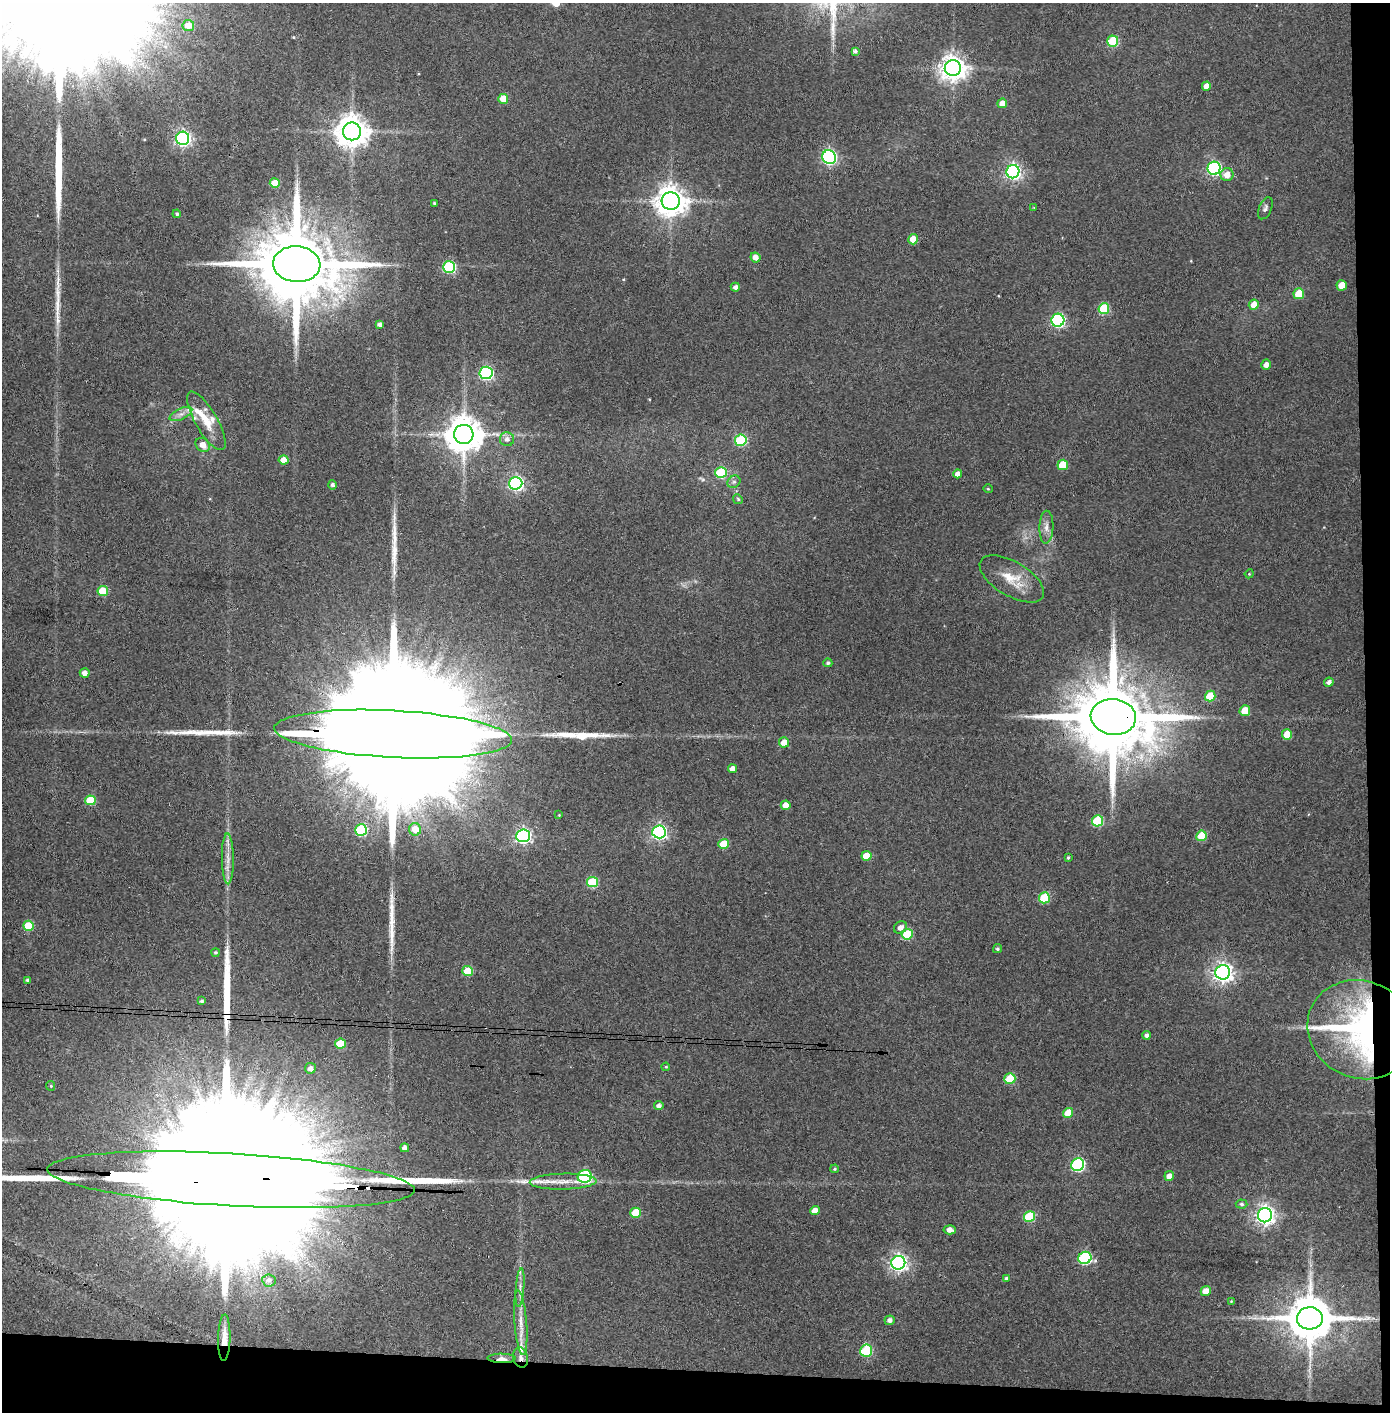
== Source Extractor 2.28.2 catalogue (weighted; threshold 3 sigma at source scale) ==
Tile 9 of 3 x 3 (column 3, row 3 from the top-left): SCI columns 2857-4244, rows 5-1414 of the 4323 x 4241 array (HDU 1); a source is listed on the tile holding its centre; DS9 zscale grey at full resolution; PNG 1392 x 1414 px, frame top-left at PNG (2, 3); each listed source drawn as its Kron ellipse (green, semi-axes under 4 px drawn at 4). Shown black and unused: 5% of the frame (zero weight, under 3 of 4 exposures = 6% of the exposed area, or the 3 px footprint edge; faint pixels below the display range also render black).
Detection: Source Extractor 2.28.2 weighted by HDU 2 'WHT'; one run over the whole footprint, this tile lists its part. Background 0.0843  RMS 0.0065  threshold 0.0293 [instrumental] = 3 sigma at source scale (4.5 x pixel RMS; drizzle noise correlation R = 1.50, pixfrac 1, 0.05/0.05 arcsec/px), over >= 5 px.
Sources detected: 139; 2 too faint to see at this stretch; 1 inside a brighter object's white glare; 10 long thin detections or spike segments (spike, bleed or trail) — neither listed nor drawn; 5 inside a brighter listed object's ellipse — not listed separately; the other 121 listed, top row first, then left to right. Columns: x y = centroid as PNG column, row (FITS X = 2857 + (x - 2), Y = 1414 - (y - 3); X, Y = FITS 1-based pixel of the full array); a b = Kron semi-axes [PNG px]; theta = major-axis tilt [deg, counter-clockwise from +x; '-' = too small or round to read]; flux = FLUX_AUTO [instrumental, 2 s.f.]
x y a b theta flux
188 25 6 5 - 8.9
1113 41 5 5 - 38
855 51 4 4 - 1.7
953 68 8 8 - 690
1206 86 5 4 - 4.7
503 99 5 5 - 12
1002 103 5 5 - 6.6
352 131 9 9 - 1200
183 138 6 6 - 190
829 157 7 6 - 150
1214 168 6 6 - 120
1013 172 7 6 - 200
1227 175 6 6 - 6.6
275 183 5 5 - 16
671 201 9 8 - 1100
434 203 3 3 - 0.77
1034 208 3 3 - 0.54
1265 208 11 6 67 2.1
177 214 4 3 - 1.1
913 239 5 5 - 8.9
755 257 5 5 - 4.8
297 264 23 18 -4 11000
449 267 6 6 - 74
1342 285 5 5 - 10
735 287 4 4 - 2.8
1299 294 5 5 - 20
1254 305 5 5 - 8.4
1104 309 5 5 - 37
1058 320 6 6 - 130
380 325 4 3 - 2.4
1266 365 5 4 - 3.8
486 373 6 6 - 130
181 414 12 5 25 3.4
206 421 33 11 -60 14
464 434 10 9 - 1700
507 439 7 7 - 3.4
741 440 6 5 - 51
203 445 8 6 -41 6.1
283 460 5 4 - 9.7
1063 465 5 5 - 19
721 473 5 5 - 41
958 474 4 4 - 4.4
734 482 7 5 42 1.8
516 483 6 6 - 170
332 485 4 4 - 1.9
988 489 5 3 - 0.56
738 499 5 4 - 0.89
1046 527 16 7 88 4.6
1249 574 4 3 - 0.61
1012 579 36 17 -31 17
103 591 5 5 - 22
828 663 4 4 - 1.3
85 673 5 4 - 3.7
1329 682 5 4 - 2.7
1210 696 5 5 - 20
1245 711 5 5 - 12
1113 717 23 18 -6 10000
393 734 119 23 -3 95000
1287 735 5 5 - 15
784 742 5 5 - 7.5
733 769 4 4 - 5
90 800 5 5 - 21
786 805 5 5 - 6.3
559 815 3 3 - 0.46
1097 821 6 5 - 42
415 829 6 6 - 11
361 830 6 6 - 56
659 832 6 6 - 170
523 836 7 6 - 190
1201 836 5 5 - 19
724 844 5 5 - 18
866 856 5 5 - 13
1068 858 3 3 - 0.89
228 859 25 6 -89 6.5
592 882 5 5 - 41
1044 898 5 5 - 34
28 926 5 5 - 27
900 927 7 6 - 3.7
907 934 5 5 - 31
997 949 4 4 - 0.98
215 952 4 4 - 1
468 971 5 5 - 24
1223 972 7 7 - 390
27 980 4 4 - 1.3
201 1001 3 3 - 1.1
1361 1030 55 48 -24 200
1146 1035 4 4 - 2.1
340 1044 5 5 - 19
666 1067 4 3 - 0.76
310 1068 5 5 - 3.4
1010 1079 5 5 - 28
51 1086 5 4 - 0.74
659 1105 4 4 - 2.3
1068 1113 5 5 - 13
405 1148 4 4 - 2.4
1078 1165 6 6 - 110
835 1169 4 3 - 0.89
585 1176 7 6 - 83
1169 1176 5 4 - 4.3
231 1180 184 26 -3 170000
563 1182 33 8 1 12
1242 1204 6 4 -4 1.3
815 1211 5 4 - 5.9
635 1213 5 5 - 20
1265 1215 7 7 - 350
1029 1217 5 5 - 36
950 1230 6 4 -4 4.1
1085 1258 6 6 - 81
898 1263 7 7 - 260
1006 1278 4 4 - 1.2
269 1280 7 6 - 2.2
520 1288 19 3 86 3.4
1206 1291 5 4 - 7
1231 1301 4 3 - 0.5
1310 1318 13 11 3 3200
890 1320 5 5 - 2.4
521 1323 32 6 -85 8.6
224 1338 23 6 89 7.5
866 1351 6 6 - 47
521 1357 10 7 -77 3.4
502 1358 14 4 -1 3.5
Overlapping masked pixels (flux is a lower limit): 7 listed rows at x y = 1113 717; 393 734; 1361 1030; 231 1180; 224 1338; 521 1357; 502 1358
Isophote crosses this tile's border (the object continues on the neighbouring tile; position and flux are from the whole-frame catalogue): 1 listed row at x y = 231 1180